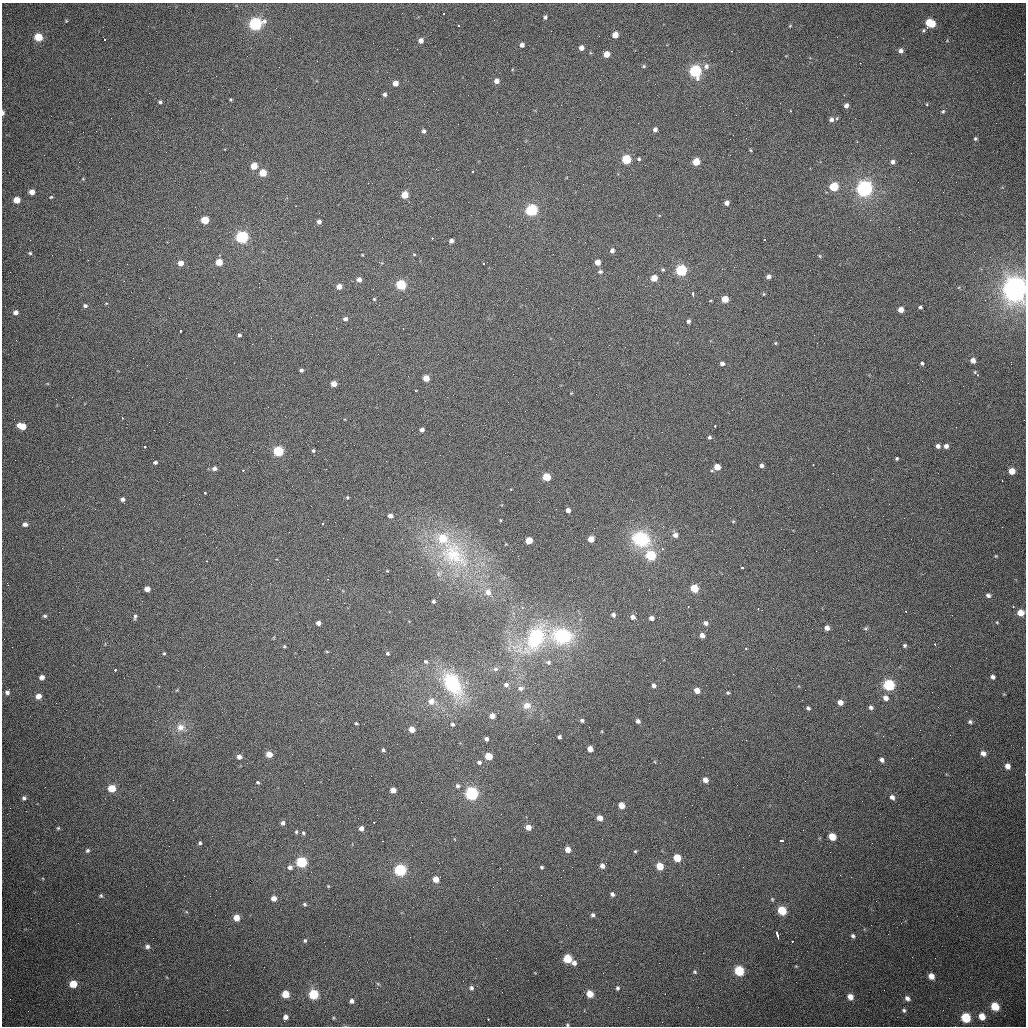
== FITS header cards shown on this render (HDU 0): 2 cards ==
NAXIS1  =                 1024 /fastest changing axis
NAXIS2  =                 1024 /next to fastest changing axis

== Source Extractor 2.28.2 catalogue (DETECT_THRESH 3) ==
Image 1024 x 1024 px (HDU 0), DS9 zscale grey, 1 PNG px = 1 image px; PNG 1028 x 1028 px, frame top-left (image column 1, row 1024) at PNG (2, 3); no overlay
Background 445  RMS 15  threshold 44.2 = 3 sigma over >= 5 px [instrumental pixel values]
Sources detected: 294; all 294 listed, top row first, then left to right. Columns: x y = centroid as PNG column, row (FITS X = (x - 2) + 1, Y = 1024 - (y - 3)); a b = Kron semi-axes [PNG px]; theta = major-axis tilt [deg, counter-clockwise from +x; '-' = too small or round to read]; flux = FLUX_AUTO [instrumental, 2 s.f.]
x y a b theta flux
443 13 3 2 - 1.6e+03
545 17 5 4 - 2.4e+03
66 21 4 3 - 8.5e+02
930 23 9 8 - 2.5e+04
255 24 7 6 - 1.7e+05
458 25 3 3 - 2.2e+03
790 26 4 3 - 8.4e+02
615 35 5 4 - 1.1e+04
38 37 6 5 - 2.1e+04
104 39 3 2 - 2.3e+03
421 40 5 5 - 5.8e+03
522 45 4 4 - 3.7e+03
581 48 5 4 - 5.4e+03
731 51 3 2 - 1.3e+03
901 51 5 5 - 3.6e+03
606 54 5 4 - 1.3e+04
860 63 2 2 - 1.2e+03
644 66 5 4 - 1.3e+03
706 66 7 6 - 3.7e+03
695 71 6 6 - 1.5e+05
216 76 2 2 - 5.2e+02
496 81 5 5 - 5.6e+03
395 83 4 4 - 9.4e+03
385 94 5 4 - 2.4e+03
368 99 2 2 - 6.1e+02
231 100 5 3 - 9.5e+02
160 102 4 3 - 1.7e+03
780 103 2 2 - 6.9e+02
927 104 4 3 - 7.2e+02
846 106 5 4 - 3.7e+03
943 111 5 4 - 1.3e+03
3 113 5 3 - 2.8e+03
837 118 5 3 - 9.3e+02
831 119 5 5 - 3.2e+03
655 129 4 4 - 3.8e+03
424 131 5 4 - 2.5e+03
975 139 4 4 - 1.6e+03
750 150 6 3 -70 8.5e+02
626 159 5 5 - 6.2e+04
639 159 4 4 - 1.4e+03
696 162 5 5 - 2.9e+04
893 162 6 5 - 3.3e+03
254 166 5 5 - 2.1e+04
472 172 3 3 - 5.6e+03
263 173 5 5 - 2.6e+04
834 187 5 5 - 4.5e+04
864 189 6 6 - 3.7e+05
32 192 5 4 - 6.5e+03
405 195 5 5 - 2.2e+04
262 196 3 2 - 1.3e+03
51 197 4 4 - 9.7e+02
17 200 5 5 - 1.2e+04
727 203 4 4 - 5.2e+03
296 206 3 2 - 8.5e+02
532 210 5 5 - 1.7e+05
244 219 2 2 - 1.5e+03
205 220 5 5 - 2.9e+04
319 222 4 4 - 3.8e+03
509 226 3 2 - 9.6e+02
242 237 6 5 - 1.9e+05
432 238 3 2 - 1.9e+03
765 240 2 2 - 7.9e+02
451 241 4 4 - 3.7e+03
612 250 5 4 - 3.2e+03
30 253 5 4 - 1.3e+03
414 254 5 3 - 8.1e+02
362 255 3 2 - 7.5e+02
820 256 5 3 - 9.6e+02
219 262 5 5 - 1.8e+04
598 262 4 4 - 1.2e+04
181 263 5 4 - 8.8e+03
483 264 3 2 - 1.6e+03
663 269 5 4 - 1.3e+03
681 270 5 5 - 1.3e+05
600 272 5 4 - 2.0e+03
768 277 4 4 - 4.2e+03
654 278 5 5 - 1.7e+04
359 280 4 4 - 5.1e+03
401 285 5 5 - 8.4e+04
339 286 4 4 - 7.9e+03
1015 289 9 8 - 1.1e+06
764 294 5 3 - 8.7e+02
693 295 5 3 - 6.4e+03
374 299 4 4 - 1.1e+03
725 299 5 5 - 2.1e+04
106 303 5 3 - 8.3e+02
85 306 5 5 - 2.2e+03
920 307 4 3 - 1.6e+03
901 310 4 4 - 8.1e+03
16 312 5 5 - 4.0e+03
345 319 5 4 - 2.8e+03
688 321 4 4 - 3.0e+03
403 329 2 2 - 6.6e+02
180 331 3 3 - 4.2e+03
239 335 3 3 - 1.9e+03
775 343 4 4 - 1.1e+03
973 360 5 4 - 6.1e+03
722 363 4 4 - 3.4e+03
922 363 3 3 - 1.6e+03
1011 364 2 2 - 6.9e+02
301 370 4 3 - 2.1e+03
978 375 3 2 - 2.4e+03
426 378 5 4 - 1.6e+04
334 384 4 4 - 1.1e+04
122 418 3 2 - 1.8e+03
22 426 7 5 -17 2.0e+04
715 426 3 2 - 3.3e+03
422 430 4 4 - 4.9e+03
709 437 4 4 - 1.8e+03
938 446 4 4 - 3.3e+03
946 446 4 4 - 4.2e+03
145 447 3 3 - 2.5e+03
278 451 5 5 - 9.0e+04
313 451 5 4 - 1.7e+03
897 458 3 3 - 1.3e+03
155 462 4 3 - 2.0e+03
813 465 3 2 - 5.0e+03
761 466 4 3 - 2.8e+03
717 467 5 4 - 1.5e+04
214 468 5 5 - 4.0e+03
243 470 3 2 - 3.1e+03
1012 471 5 5 - 1.3e+04
547 477 5 5 - 3.8e+04
1002 481 3 2 - 9.2e+02
292 486 2 2 - 4.8e+02
205 493 3 3 - 7.5e+03
347 497 4 3 - 1.2e+03
123 499 4 4 - 2.9e+03
568 510 4 4 - 5.0e+03
390 516 5 5 - 5.2e+03
501 520 4 3 - 8.3e+02
733 521 5 3 - 8.8e+02
323 523 3 3 - 7.9e+03
25 524 6 5 - 3.8e+03
1002 527 2 2 - 5.4e+02
675 535 5 5 - 5.0e+03
443 538 9 8 - 3.2e+04
591 539 5 4 - 1.4e+04
641 539 20 15 -22 5.3e+04
529 540 5 4 - 2.3e+04
662 549 4 4 - 1.3e+03
784 549 2 2 - 4.4e+02
453 554 54 38 -44 1.2e+05
651 555 5 5 - 9.0e+04
996 556 3 3 - 8.7e+02
207 561 3 2 - 1.1e+03
742 567 3 3 - 4.1e+03
387 571 4 3 - 8.0e+02
328 579 3 2 - 1.2e+03
694 588 5 5 - 3.9e+04
147 589 5 4 - 8.6e+03
649 590 3 2 - 8.8e+02
488 592 7 6 - 6.0e+03
988 595 5 5 - 3.0e+03
433 601 3 3 - 1.9e+03
1013 606 2 2 - 9.5e+02
688 607 3 2 - 2.5e+03
758 609 3 2 - 1.8e+03
906 612 3 2 - 1.8e+03
1020 613 5 5 - 1.2e+04
613 615 4 4 - 3.3e+03
45 616 5 4 - 1.6e+03
135 616 7 4 80 2.1e+03
633 617 6 5 - 4.3e+03
651 618 4 4 - 5.3e+03
997 622 4 3 - 8.7e+02
318 623 4 4 - 5.1e+03
706 623 5 5 - 3.5e+03
827 628 4 4 - 5.4e+03
865 628 6 4 19 1.3e+03
702 635 4 4 - 6.0e+03
562 636 22 16 -7 6.8e+04
535 638 34 20 62 7.7e+04
848 640 2 2 - 6.4e+02
935 644 3 2 - 2.3e+03
905 645 4 4 - 1.7e+03
284 646 4 3 - 1.1e+03
746 649 3 3 - 4.3e+03
327 651 5 3 - 9.1e+02
164 653 4 3 - 1.0e+03
387 653 4 4 - 1.5e+03
426 661 6 5 - 1.9e+03
548 662 7 6 - 2.4e+03
495 669 7 5 4 2.6e+03
115 670 3 2 - 4.8e+03
42 677 4 4 - 4.6e+03
993 677 5 4 - 2.9e+03
452 684 25 15 -59 8.2e+04
506 685 6 6 - 3.4e+03
654 685 4 4 - 3.5e+03
889 685 6 5 - 1.1e+05
520 688 8 6 16 4.1e+03
697 690 5 4 - 1.1e+04
7 692 5 5 - 2.9e+03
728 693 4 3 - 1.3e+03
39 696 5 5 - 8.2e+03
885 698 6 5 - 5.7e+03
431 701 7 6 - 9.2e+03
840 702 5 4 - 7.1e+03
527 706 12 10 11 8.9e+03
871 707 5 4 - 2.7e+03
808 708 4 3 - 1.8e+03
492 716 5 4 - 8.7e+03
582 720 4 4 - 2.0e+03
638 721 4 4 - 3.3e+03
970 722 6 5 - 2.0e+03
356 723 3 2 - 1.2e+03
452 724 5 4 - 2.0e+03
180 727 11 10 - 8.1e+03
412 729 5 4 - 1.2e+04
559 737 4 3 - 2.3e+03
486 739 4 4 - 3.0e+03
590 749 5 4 - 1.1e+04
383 750 4 3 - 1.6e+03
983 753 6 5 - 5.0e+03
269 754 5 4 - 1.4e+04
489 756 5 5 - 2.5e+04
239 757 4 4 - 5.3e+03
882 760 4 4 - 3.5e+03
479 762 6 5 - 2.6e+03
1007 766 6 5 - 5.8e+03
1025 774 2 2 - 1.6e+03
705 780 5 4 - 7.6e+03
258 782 4 3 - 1.2e+03
458 786 5 5 - 2.3e+03
112 788 5 5 - 2.4e+04
393 790 5 4 - 1.0e+04
471 793 6 5 - 2.3e+05
892 797 5 5 - 3.6e+03
24 798 5 5 - 2.3e+03
621 805 5 5 - 1.4e+04
600 818 5 4 - 9.6e+03
374 822 3 3 - 1.4e+03
283 823 5 4 - 2.9e+03
528 827 5 4 - 9.8e+03
58 828 5 5 - 1.3e+03
361 828 4 4 - 5.2e+03
296 832 5 4 - 1.4e+03
303 833 5 4 - 1.6e+03
832 836 5 5 - 2.0e+04
382 841 2 2 - 5.3e+02
781 841 4 3 - 9.0e+03
200 843 4 3 - 1.5e+03
568 849 5 4 - 9.3e+03
87 850 6 5 - 1.9e+03
635 851 4 3 - 1.1e+03
677 858 5 5 - 2.7e+04
302 862 5 5 - 8.9e+04
602 866 5 4 - 4.7e+03
660 866 5 5 - 2.2e+04
290 867 6 5 - 3.8e+03
541 867 3 3 - 1.4e+03
400 870 6 5 - 1.4e+05
436 879 5 5 - 1.1e+04
682 885 3 2 - 8.3e+02
328 886 4 3 - 7.9e+02
612 894 4 4 - 2.6e+03
101 896 5 5 - 1.5e+03
274 898 5 5 - 6.6e+03
772 899 4 4 - 1.1e+03
305 904 5 4 - 1.4e+03
782 910 6 5 - 3.7e+04
593 915 5 4 - 2.0e+03
236 917 5 5 - 1.0e+04
901 923 2 2 - 1.3e+03
777 936 8 3 -76 1.3e+04
853 936 5 4 - 2.1e+03
305 940 5 4 - 1.2e+03
792 941 3 2 - 1.8e+03
147 946 6 5 - 2.9e+03
496 958 2 2 - 5.9e+02
567 959 6 5 - 3.8e+04
574 963 6 5 - 3.9e+03
739 971 6 5 - 4.9e+04
695 972 6 5 - 1.4e+03
931 976 6 5 - 7.9e+03
73 984 6 6 - 1.5e+04
378 984 6 3 -19 1.0e+03
471 988 5 4 - 2.4e+03
617 988 5 4 - 1.8e+03
285 994 5 5 - 1.8e+04
314 994 6 6 - 4.6e+04
590 994 5 5 - 1.4e+04
850 997 7 6 - 7.1e+03
907 998 7 6 - 3.7e+03
351 1001 5 4 - 2.6e+03
995 1006 7 6 - 2.1e+04
904 1010 6 5 - 1.9e+03
982 1016 7 6 - 9.6e+03
285 1017 5 5 - 4.5e+03
333 1018 5 3 - 9.1e+02
966 1018 7 6 - 3.1e+04
488 1019 2 2 - 4.8e+03
567 1025 4 3 - 1.0e+03
At the frame edge (FLAGS 8, measured only in part): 4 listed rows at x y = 3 113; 1015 289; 1025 774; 567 1025